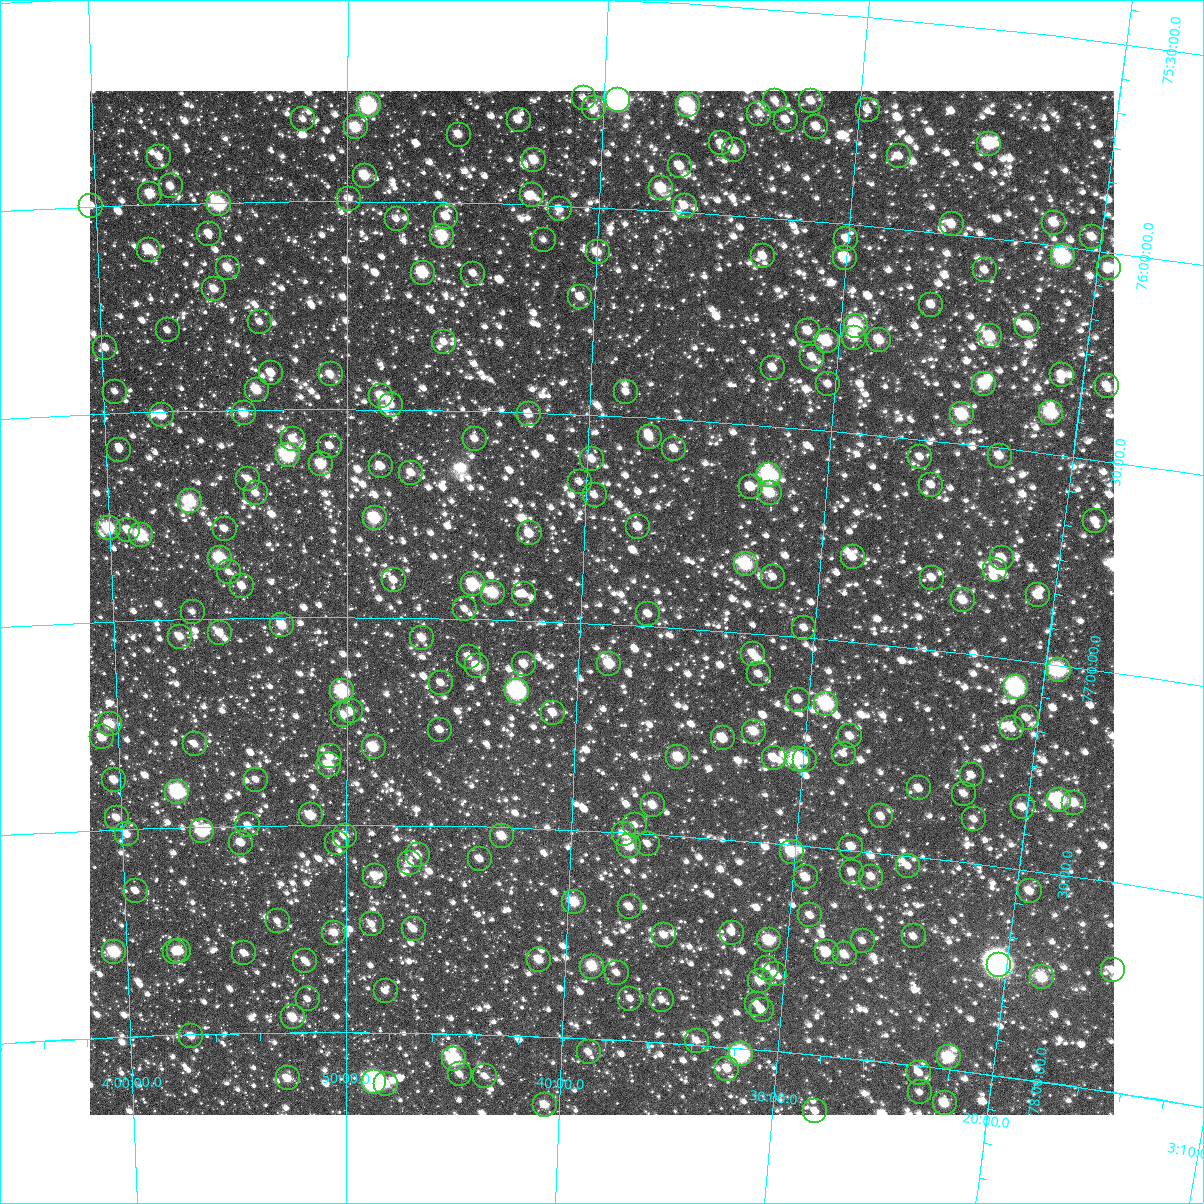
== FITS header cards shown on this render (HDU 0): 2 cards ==
NAXIS1  =                 1024
NAXIS2  =                 1024

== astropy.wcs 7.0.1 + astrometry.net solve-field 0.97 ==
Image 1024 x 1024 px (HDU 0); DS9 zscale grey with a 90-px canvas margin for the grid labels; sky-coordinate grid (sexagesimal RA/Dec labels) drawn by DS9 from the SOLVED WCS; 258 Tycho-2 reference stars matched to detected sources circled (green)
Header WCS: RA---TAN-SIP/DEC--TAN-SIP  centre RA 03:39:08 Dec +76:57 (54.78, +76.95 deg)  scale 8.66 arcsec/px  FOV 147.8' x 147.9'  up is +177 deg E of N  parity flipped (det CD > 0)
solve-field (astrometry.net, Tycho-2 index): VERIFIED the header's WCS against the Tycho-2 star catalogue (verified at 6 index scales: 17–258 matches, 0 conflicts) and refined it, rather than solving blind
Solved WCS: RA---TAN-SIP/DEC--TAN-SIP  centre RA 03:39:08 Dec +76:57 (54.78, +76.95 deg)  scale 8.66 arcsec/px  FOV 147.9' x 147.9'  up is +177 deg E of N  parity flipped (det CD > 0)
The solver's refit moves the header's centre by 0.19 arcsec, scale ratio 1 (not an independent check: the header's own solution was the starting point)
Tycho-2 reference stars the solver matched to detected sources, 258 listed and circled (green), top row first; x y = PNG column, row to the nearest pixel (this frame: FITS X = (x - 90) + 1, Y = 1024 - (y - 91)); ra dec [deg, ICRS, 3 dp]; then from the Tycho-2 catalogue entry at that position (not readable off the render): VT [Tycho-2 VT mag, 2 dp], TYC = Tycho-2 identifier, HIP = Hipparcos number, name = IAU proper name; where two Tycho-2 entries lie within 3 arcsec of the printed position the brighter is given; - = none
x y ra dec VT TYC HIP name
584 98 55.192 +75.740 12.03 4509-3368-1 - -
618 100 54.855 +75.740 6.36 4509-3476-1 17056 -
775 101 53.325 +75.719 11.58 4509-2890-1 - -
811 101 52.976 +75.713 11.05 4509-3460-1 - -
369 105 57.294 +75.769 7.91 4509-2693-1 17849 -
688 105 54.175 +75.743 8.36 4509-3211-1 16836 -
594 108 55.088 +75.763 10.41 4509-2580-1 - -
868 110 52.416 +75.724 11.61 4509-3470-1 - -
759 114 53.473 +75.753 11.59 4509-3005-1 - -
303 119 57.936 +75.802 11.58 4509-3037-1 - -
519 120 55.821 +75.797 11.16 4509-2041-1 - -
786 120 53.206 +75.763 11.42 4509-2707-1 - -
356 127 57.420 +75.822 9.77 4509-3437-1 - -
816 127 52.906 +75.774 10.96 4509-2157-1 - -
459 135 56.406 +75.836 10.92 4509-3301-1 - -
721 143 53.824 +75.831 11.95 4509-3406-1 - -
989 144 51.204 +75.776 9.36 4509-3228-1 15901 -
734 150 53.689 +75.845 10.61 4509-3092-1 - -
899 156 52.073 +75.828 11.51 4509-3291-1 - -
159 157 59.355 +75.887 11.73 4509-2939-1 - -
534 160 55.657 +75.892 10.38 4509-2724-1 - -
680 166 54.216 +75.892 10.95 4509-2757-1 - -
365 176 57.328 +75.938 10.07 4509-2899-1 - -
171 186 59.252 +75.959 11.36 4509-2810-1 - -
661 188 54.392 +75.946 9.88 4509-3046-1 - -
150 194 59.455 +75.975 10.12 4509-3134-1 - -
532 195 55.666 +75.978 11.12 4509-3427-1 - -
349 199 57.487 +75.994 11.31 4509-3317-1 - -
219 204 58.779 +76.004 8.38 4509-3169-1 18329 -
91 206 60.044 +75.998 11.62 4510-1157-1 - -
685 206 54.146 +75.985 11.56 4509-3283-1 - -
560 209 55.384 +76.009 11.45 4509-3367-1 - -
446 217 56.514 +76.034 10.87 4509-2374-1 - -
397 219 57.009 +76.041 11.56 4509-1595-1 - -
1054 223 50.483 +75.947 10.76 4509-2467-1 - -
952 224 51.488 +75.978 10.95 4509-3214-1 - -
209 234 58.883 +76.075 11.31 4509-2068-1 - -
442 236 56.550 +76.080 9.34 4509-2889-1 - -
1092 237 50.087 +75.970 11.01 4509-2959-1 - -
846 239 52.517 +76.037 11.33 4509-2103-1 - -
544 240 55.535 +76.084 12.26 4509-2914-1 - -
149 250 59.490 +76.109 9.82 4509-2448-1 - -
598 252 54.992 +76.108 10.76 4509-2948-1 - -
763 256 53.332 +76.094 11.75 4509-3419-1 - -
1063 256 50.354 +76.024 8.44 4509-2949-1 15646 -
845 258 52.516 +76.083 9.68 4509-3101-1 - -
228 268 58.701 +76.157 10.69 4509-2666-1 - -
1109 268 49.880 +76.038 10.63 4508-2158-1 - -
985 270 51.110 +76.079 11.56 4509-1837-1 - -
423 273 56.738 +76.170 9.31 4509-1993-1 - -
473 274 56.230 +76.170 11.85 4509-1683-1 - -
214 289 58.844 +76.207 10.93 4509-1879-1 - -
580 297 55.144 +76.218 11.35 4509-2096-1 - -
931 305 51.609 +76.176 11.55 4509-1781-1 - -
260 322 58.386 +76.289 11.86 4509-2697-1 - -
856 326 52.344 +76.244 8.85 4509-1935-1 - -
1027 326 50.625 +76.202 10.07 4509-2078-1 - -
168 330 59.324 +76.304 11.48 4509-1661-1 - -
808 331 52.822 +76.266 11.49 4509-2561-1 - -
990 336 50.987 +76.236 9.78 4509-1411-1 - -
854 338 52.350 +76.272 11.10 4509-2830-1 - -
879 340 52.096 +76.272 10.43 4509-2247-1 - -
827 341 52.628 +76.287 9.80 4509-2837-1 - -
444 342 56.510 +76.336 11.49 4509-2166-1 - -
105 348 59.962 +76.341 11.23 4509-1912-1 - -
812 357 52.760 +76.328 11.40 4509-1856-1 - -
773 368 53.151 +76.360 11.29 4509-2248-1 - -
271 373 58.277 +76.412 10.90 4509-2525-1 - -
331 374 57.669 +76.417 10.92 4509-2509-1 - -
1062 375 50.213 +76.309 10.92 4509-2330-1 - -
828 384 52.575 +76.389 11.69 4509-2077-1 - -
984 384 50.988 +76.352 9.92 4509-3335-1 - -
1107 386 49.746 +76.321 11.48 4508-2670-1 - -
257 390 58.429 +76.452 10.10 4509-2269-1 - -
115 392 59.881 +76.448 11.65 4509-2639-1 - -
626 392 54.636 +76.442 12.06 4509-1941-1 - -
381 396 57.149 +76.468 10.34 4509-2254-1 - -
391 405 57.045 +76.488 11.43 4509-2143-1 - -
244 413 58.564 +76.508 10.41 4509-1249-1 - -
1051 413 50.273 +76.402 9.31 4509-1958-1 - -
529 414 55.626 +76.504 10.87 4509-1271-1 - -
962 414 51.179 +76.430 9.34 4509-1255-1 - -
162 415 59.408 +76.508 11.12 4509-1491-1 - -
650 437 54.369 +76.546 10.97 4509-1737-1 - -
293 439 58.064 +76.571 11.52 4509-1950-1 - -
475 439 56.175 +76.567 11.79 4509-1761-1 - -
330 446 57.677 +76.588 11.82 4509-1425-1 - -
674 449 54.107 +76.571 11.03 4509-1229-1 - -
119 450 59.860 +76.589 11.92 4509-2064-1 - -
288 455 58.114 +76.609 8.14 4509-1643-1 18118 -
1000 456 50.748 +76.519 11.00 4509-2236-1 - -
920 457 51.561 +76.543 11.86 4509-1887-1 - -
592 459 54.952 +76.606 10.88 4509-1453-1 - -
321 464 57.769 +76.633 9.94 4509-2099-1 - -
381 466 57.147 +76.637 11.03 4509-1279-1 - -
411 473 56.829 +76.652 11.19 4509-2628-1 - -
769 475 53.103 +76.617 8.44 4509-1205-1 16495 -
248 479 58.532 +76.666 11.57 4509-1957-1 - -
580 482 55.070 +76.662 11.66 4509-1177-1 - -
931 485 51.417 +76.607 11.87 4509-1223-1 - -
751 487 53.289 +76.651 11.12 4509-3293-1 - -
256 493 58.453 +76.701 11.22 4509-1680-1 - -
770 493 53.085 +76.660 9.78 4509-1387-1 - -
595 495 54.908 +76.693 12.25 4509-1768-1 - -
190 501 59.146 +76.717 9.20 4509-1624-1 - -
375 518 57.209 +76.762 9.24 4509-1630-1 - -
1095 521 49.678 +76.646 11.58 4508-2367-1 - -
638 527 54.438 +76.763 11.26 4509-1798-1 - -
109 528 60.005 +76.775 9.33 4510-801-1 - -
225 529 58.786 +76.785 11.89 4509-1266-1 - -
128 530 59.802 +76.781 10.73 4509-1602-1 - -
530 533 55.574 +76.789 11.22 4509-1438-1 - -
141 535 59.666 +76.795 8.95 4509-1470-1 - -
853 557 52.163 +76.798 11.12 4509-1230-1 - -
220 558 58.842 +76.856 9.20 4509-1264-1 - -
1002 558 50.601 +76.763 10.78 4509-1398-1 - -
746 564 53.280 +76.836 9.02 4509-1286-1 16550 -
995 570 50.659 +76.795 10.79 4509-1788-1 - -
229 572 58.750 +76.890 11.97 4513-1229-1 - -
773 577 52.979 +76.863 11.78 4509-1480-1 - -
932 578 51.308 +76.829 11.48 4509-1368-1 - -
394 580 56.998 +76.911 11.98 4513-36-1 - -
473 584 56.155 +76.917 9.34 4513-1149-1 17471 -
242 586 58.613 +76.924 11.00 4513-264-1 - -
493 593 55.942 +76.937 9.58 4513-1443-1 - -
524 594 55.615 +76.937 11.51 4513-1323-1 - -
1038 595 50.178 +76.841 11.12 4509-1238-1 - -
963 600 50.955 +76.875 10.81 4509-1464-1 - -
465 609 56.238 +76.977 11.91 4513-875-1 - -
193 612 59.146 +76.983 11.99 4513-1175-1 - -
648 614 54.278 +76.972 11.57 4513-1379-1 - -
282 625 58.192 +77.019 10.30 4513-1339-1 - -
804 628 52.605 +76.979 11.66 4513-1231-1 - -
220 633 58.861 +77.035 10.97 4513-1313-1 - -
180 637 59.288 +77.042 10.83 4513-1385-1 - -
422 638 56.691 +77.049 10.72 4513-533-1 - -
753 654 53.130 +77.051 11.05 4513-1253-1 - -
469 657 56.184 +77.091 11.84 4513-671-1 - -
524 664 55.582 +77.107 11.22 4513-384-1 - -
609 664 54.667 +77.097 9.93 4513-969-1 - -
477 666 56.090 +77.114 10.16 4513-921-1 - -
1059 670 49.853 +77.014 8.54 4512-1238-1 - -
759 674 53.052 +77.099 11.74 4513-1309-1 - -
441 683 56.477 +77.156 11.65 4513-431-1 - -
1016 687 50.284 +77.067 7.85 4513-183-1 15620 -
342 691 57.546 +77.179 8.60 4513-189-1 17940 -
517 691 55.650 +77.170 7.89 4513-351-1 17333 -
798 700 52.606 +77.152 11.17 4513-1153-1 - -
826 704 52.298 +77.156 8.59 4513-102-1 16233 -
351 711 57.448 +77.227 11.40 4513-607-1 - -
553 713 55.253 +77.220 11.13 4513-282-1 - -
343 715 57.536 +77.236 11.09 4513-207-1 - -
1027 718 50.128 +77.137 11.38 4513-433-1 - -
110 724 60.081 +77.247 9.87 4514-1034-1 - -
1012 728 50.276 +77.167 11.16 4513-809-1 - -
440 730 56.478 +77.269 11.30 4513-457-1 - -
754 732 53.055 +77.237 10.46 4513-743-1 - -
850 736 52.008 +77.229 11.27 4513-18-1 - -
102 737 60.171 +77.277 10.44 4514-1512-1 - -
723 738 53.391 +77.259 10.27 4513-951-1 - -
195 744 59.161 +77.301 11.51 4513-2707-1 - -
374 747 57.203 +77.313 9.79 4513-2664-1 - -
844 754 52.060 +77.272 11.51 4513-33-1 - -
330 756 57.682 +77.336 11.17 4513-2541-1 - -
678 757 53.860 +77.312 10.09 4513-2703-1 - -
774 758 52.818 +77.297 10.83 4513-2715-1 - -
798 759 52.557 +77.293 9.09 4513-2781-1 - -
805 760 52.478 +77.296 11.48 4513-2769-1 - -
329 765 57.693 +77.357 10.30 4513-2517-1 - -
972 775 50.645 +77.290 11.71 4513-2740-1 - -
114 780 60.058 +77.381 11.16 4514-954-1 - -
256 780 58.493 +77.391 11.67 4513-2372-1 - -
919 788 51.205 +77.337 11.14 4513-2537-1 - -
177 792 59.366 +77.415 8.29 4513-2362-1 18510 -
964 794 50.707 +77.337 11.58 4513-2538-1 - -
1059 800 49.665 +77.323 8.55 4512-2551-1 15408 -
1074 803 49.492 +77.325 10.90 4512-322-1 - -
653 805 54.109 +77.431 10.90 4513-2787-1 - -
1023 807 50.047 +77.352 11.21 4513-2663-1 - -
311 815 57.895 +77.478 10.25 4513-2159-1 - -
881 816 51.584 +77.413 11.57 4513-2540-1 - -
117 818 60.045 +77.472 11.43 4514-858-1 - -
974 819 50.560 +77.395 11.85 4513-2356-1 - -
248 825 58.592 +77.500 11.34 4513-2352-1 - -
635 825 54.297 +77.481 11.76 4513-2110-1 - -
202 831 59.105 +77.512 9.26 4513-2285-1 - -
127 834 59.940 +77.513 11.17 4513-2028-1 - -
624 834 54.413 +77.503 11.19 4513-2332-1 - -
345 836 57.514 +77.526 10.72 4513-1838-1 - -
502 836 55.767 +77.521 10.66 4513-2263-1 - -
241 843 58.671 +77.541 11.23 4513-2151-1 - -
337 843 57.605 +77.545 12.47 4513-1886-1 - -
648 844 54.137 +77.524 11.96 4513-2166-1 - -
629 846 54.343 +77.532 10.06 4513-2193-1 - -
851 847 51.879 +77.493 11.21 4513-2125-1 - -
792 852 52.531 +77.519 9.65 4513-2501-1 - -
418 855 56.698 +77.572 11.10 4513-1665-1 - -
480 859 56.005 +77.578 11.32 4513-2330-1 - -
410 863 56.781 +77.592 11.94 4513-1834-1 - -
908 866 51.230 +77.524 11.87 4513-2228-1 - -
852 872 51.846 +77.553 11.78 4513-1982-1 - -
375 876 57.175 +77.623 10.85 4513-2096-1 - -
806 877 52.352 +77.576 10.76 4513-1766-1 - -
871 877 51.624 +77.560 11.08 4513-2410-1 - -
136 891 59.867 +77.650 11.67 4513-2233-1 - -
1030 891 49.851 +77.550 11.08 4512-1714-1 - -
574 902 54.928 +77.673 10.04 4513-1630-1 - -
630 907 54.302 +77.678 11.26 4513-2610-1 - -
810 915 52.263 +77.667 11.52 4513-2616-1 - -
278 921 58.276 +77.731 11.78 4513-2273-1 - -
372 924 57.206 +77.739 11.81 4513-2577-1 - -
414 929 56.734 +77.749 11.16 4513-1819-1 - -
334 933 57.632 +77.760 11.14 4513-2563-1 - -
732 933 53.132 +77.724 11.86 4513-2376-1 - -
664 935 53.896 +77.741 11.40 4513-2576-1 - -
914 936 51.080 +77.692 12.26 4513-2059-1 - -
769 940 52.707 +77.735 9.68 4513-1258-1 - -
863 941 51.649 +77.715 11.81 4513-1965-1 - -
179 951 59.402 +77.797 10.35 4513-2039-1 - -
114 952 60.138 +77.795 9.08 4514-390-1 - -
175 952 59.448 +77.800 11.98 4513-2511-1 - -
827 952 52.041 +77.750 11.45 4513-2621-1 - -
244 953 58.658 +77.807 11.46 4513-2486-1 - -
845 954 51.836 +77.753 10.97 4513-1947-1 - -
539 960 55.299 +77.815 10.49 4513-2006-1 - -
305 961 57.967 +77.827 11.34 4513-1672-1 - -
999 965 50.082 +77.735 5.47 4513-2820-1 15547 -
592 967 54.689 +77.826 9.94 4513-2606-1 - -
767 968 52.705 +77.801 11.76 4513-2753-1 - -
1113 970 48.802 +77.710 12.47 4512-220-1 - -
617 973 54.405 +77.838 11.81 4513-1810-1 - -
775 974 52.604 +77.815 11.36 4513-1544-1 - -
1042 977 49.582 +77.751 9.85 4512-2515-1 - -
760 981 52.763 +77.834 10.37 4513-2666-1 - -
386 991 57.046 +77.900 11.44 4513-302-1 - -
308 999 57.940 +77.920 11.97 4513-2254-1 - -
630 999 54.234 +77.899 12.09 4513-1724-1 - -
662 1000 53.875 +77.896 11.56 4513-1749-1 - -
757 1004 52.782 +77.890 11.75 4513-1998-1 - -
762 1010 52.718 +77.904 11.44 4513-2293-1 - -
293 1017 58.113 +77.964 10.29 4513-1633-1 - -
191 1036 59.288 +78.004 11.07 4513-1506-1 - -
697 1041 53.438 +77.990 11.65 4513-916-1 - -
589 1052 54.682 +78.032 11.79 4513-624-1 - -
741 1054 52.922 +78.014 7.45 4513-1738-1 16437 -
949 1057 50.522 +77.971 9.28 4513-1479-1 - -
454 1059 56.243 +78.061 8.44 4513-1939-1 17510 -
727 1069 53.062 +78.051 11.03 4513-1811-1 - -
919 1073 50.843 +78.016 12.20 4513-1999-1 - -
460 1074 56.173 +78.097 11.50 4513-498-1 - -
485 1076 55.874 +78.100 11.52 4513-1871-1 - -
288 1078 58.179 +78.110 10.52 4513-1592-1 - -
374 1082 57.168 +78.119 7.12 4513-1660-1 17810 -
386 1084 57.026 +78.124 10.99 4513-826-1 - -
920 1092 50.809 +78.063 12.06 4513-2574-1 - -
945 1103 50.507 +78.082 10.28 4513-1789-1 - -
545 1105 55.166 +78.163 10.69 4513-1685-1 - -
815 1111 51.999 +78.134 11.46 4513-1014-1 - -